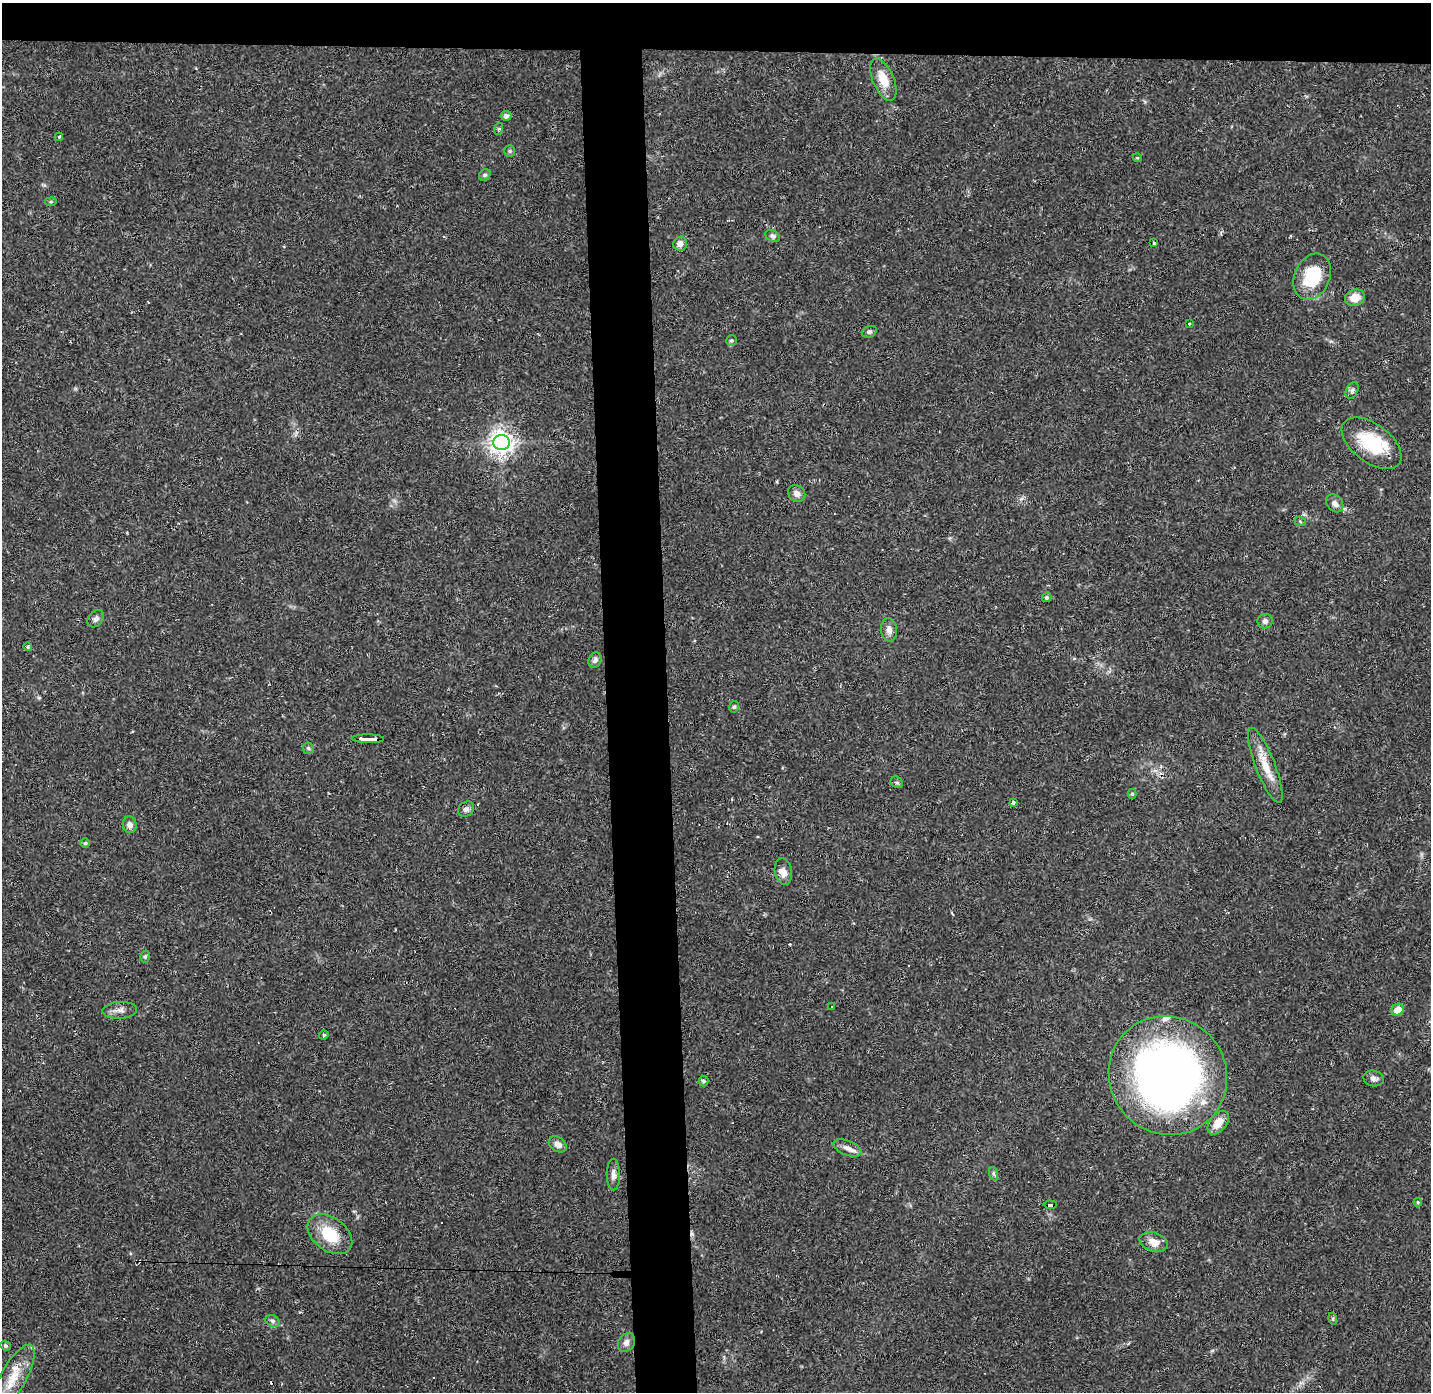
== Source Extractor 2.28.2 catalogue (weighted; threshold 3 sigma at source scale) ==
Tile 2 of 3 x 3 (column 2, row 1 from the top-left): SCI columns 1429-2857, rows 2822-4211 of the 4285 x 4255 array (HDU 1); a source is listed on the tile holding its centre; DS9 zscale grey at full resolution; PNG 1433 x 1394 px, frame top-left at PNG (2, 3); each listed source drawn as its Kron ellipse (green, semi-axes under 4 px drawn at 4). Shown black and unused: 8% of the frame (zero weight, under 2 of 3 exposures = <1% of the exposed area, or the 3 px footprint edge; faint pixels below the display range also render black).
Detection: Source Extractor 2.28.2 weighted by HDU 2 'WHT'; one run over the whole footprint, this tile lists its part. Background 0.0807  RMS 0.0053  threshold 0.0238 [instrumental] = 3 sigma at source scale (4.5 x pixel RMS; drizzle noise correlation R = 1.50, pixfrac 1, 0.05/0.05 arcsec/px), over >= 5 px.
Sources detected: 71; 8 cosmic-ray / hot-pixel residue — neither listed nor drawn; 2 inside a brighter listed object's ellipse — not listed separately; the other 61 listed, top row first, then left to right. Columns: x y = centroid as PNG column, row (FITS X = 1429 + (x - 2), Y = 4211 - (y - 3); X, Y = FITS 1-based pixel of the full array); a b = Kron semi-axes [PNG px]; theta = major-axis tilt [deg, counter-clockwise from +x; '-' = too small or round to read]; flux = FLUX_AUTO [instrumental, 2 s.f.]
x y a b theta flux
883 79 22 10 -67 9.2
506 116 5 5 - 2.1
498 129 6 4 70 0.69
59 137 4 3 - 0.69
510 151 5 5 - 0.83
1137 158 5 4 - 0.6
485 175 6 5 - 0.9
51 202 6 4 6 0.73
773 236 8 5 -27 1.5
1154 243 3 3 - 0.59
680 244 7 7 - 2.9
1312 277 24 17 65 26
1355 298 10 8 17 6.4
1189 324 3 3 - 1.2
869 332 8 5 18 1.2
731 340 5 5 - 0.95
1352 390 9 5 63 1.5
501 442 8 7 - 440
1372 443 34 19 -37 28
797 493 9 8 - 2.7
1335 503 10 7 -50 2.9
1300 521 6 3 -21 0.63
1047 597 5 4 - 0.92
96 619 10 7 49 2
1265 621 7 7 - 1.9
889 630 12 8 -86 3.3
28 647 4 4 - 1.1
595 660 8 6 65 1.8
734 707 6 4 75 0.91
368 739 16 3 -1 86
308 748 6 5 - 0.87
1265 765 40 9 -69 11
897 782 6 5 - 0.99
1132 794 5 4 - 0.8
1013 803 4 4 - 1.3
466 809 9 7 39 1.9
130 825 8 7 - 2.5
85 843 5 5 - 0.8
783 872 13 8 -80 4
145 957 6 5 - 0.95
831 1007 3 3 - 1.3
120 1010 17 8 3 3.4
1398 1010 6 5 - 6.5
324 1035 5 3 - 0.9
1168 1075 61 58 -50 340
1374 1078 10 8 -11 2.2
703 1081 5 5 - 1.2
1218 1123 13 8 51 6.7
558 1144 10 7 -38 3.1
847 1148 15 7 -21 3.3
994 1174 7 4 -71 1
613 1175 16 6 -90 2.8
1418 1202 4 4 - 0.66
1050 1205 6 3 -4 27
330 1234 25 16 -37 18
1154 1242 14 9 -18 5.6
1333 1319 6 3 -73 0.69
272 1321 7 5 -23 1.3
626 1343 10 8 54 2.9
5 1346 5 4 - 0.98
12 1380 39 13 61 15
Overlapping masked pixels (flux is a lower limit): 2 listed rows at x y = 368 739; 1050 1205